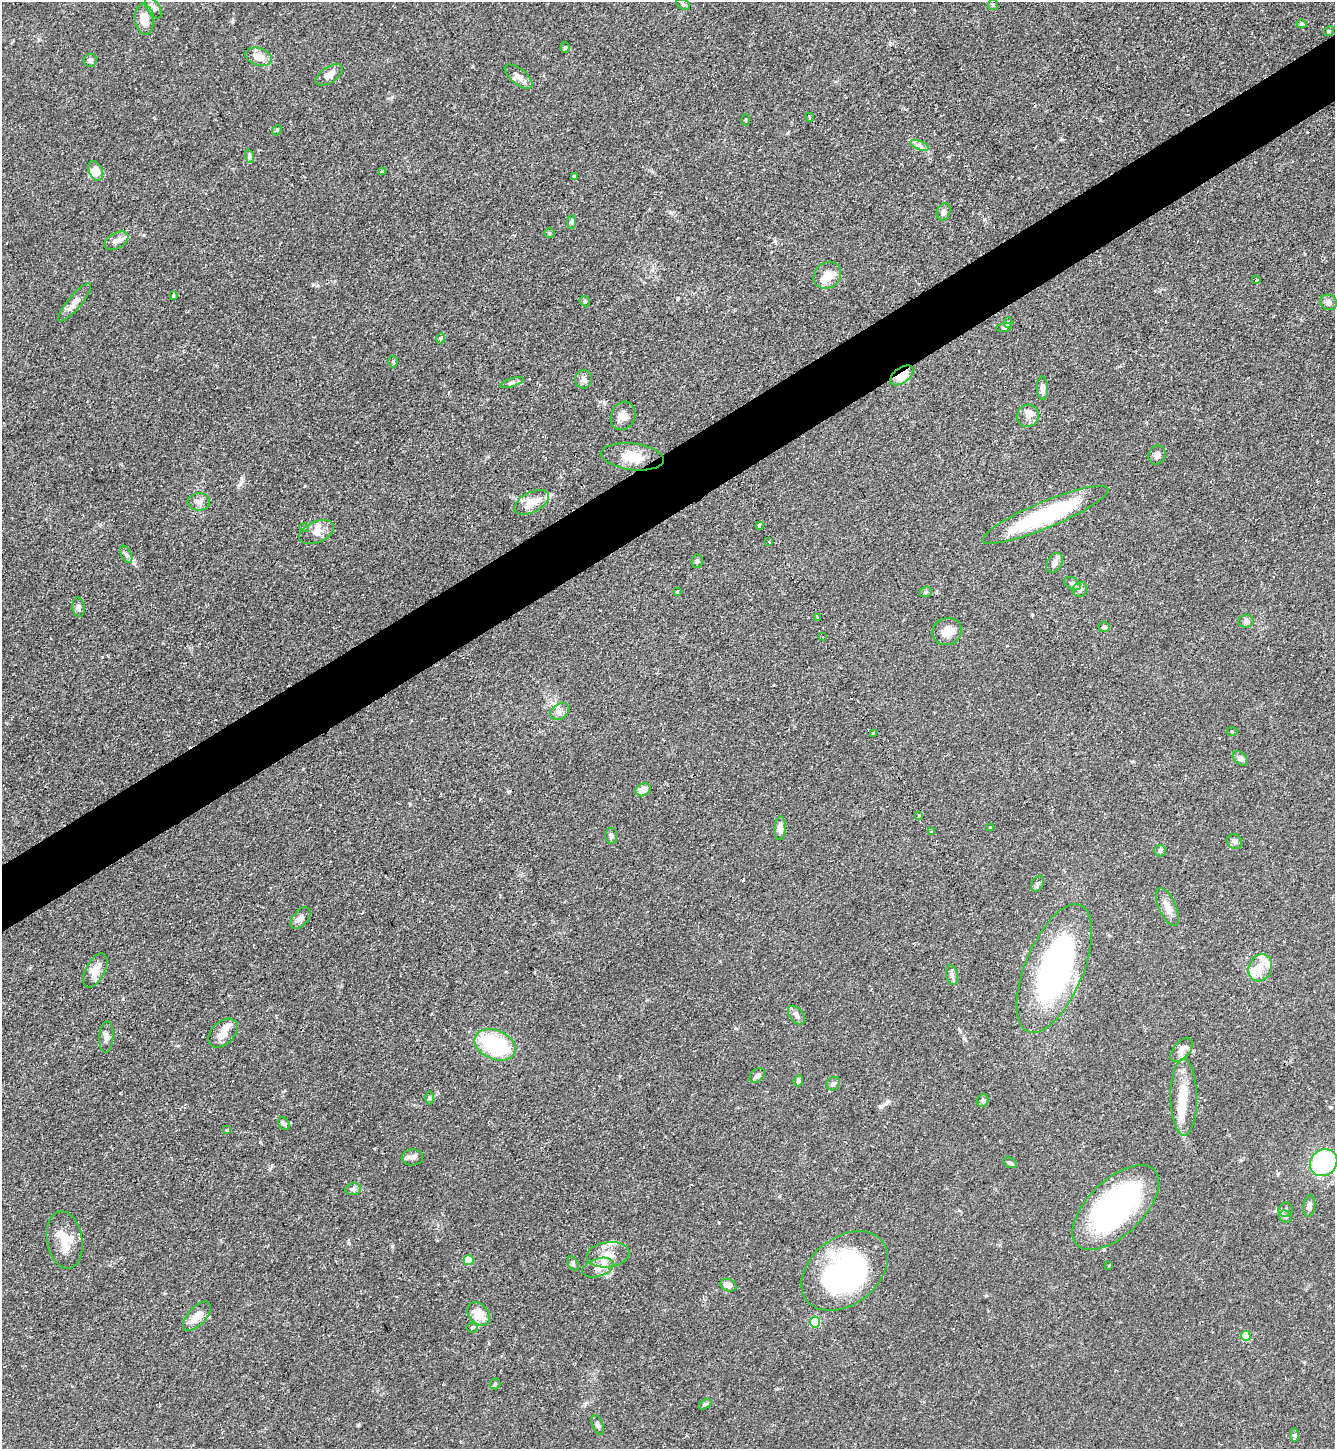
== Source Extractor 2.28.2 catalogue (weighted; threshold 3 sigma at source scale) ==
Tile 10 of 4 x 4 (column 2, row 3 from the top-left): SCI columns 1489-2821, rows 1448-2894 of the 5781 x 5789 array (HDU 1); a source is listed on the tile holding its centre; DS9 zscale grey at full resolution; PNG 1337 x 1451 px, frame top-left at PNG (2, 2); each listed source drawn as its Kron ellipse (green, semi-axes under 4 px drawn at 4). Shown black and unused: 5% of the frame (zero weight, under 2 of 3 exposures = <1% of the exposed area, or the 3 px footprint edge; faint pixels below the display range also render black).
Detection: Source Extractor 2.28.2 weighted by HDU 2 'WHT'; one run over the whole footprint, this tile lists its part. Background 0.06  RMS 0.0054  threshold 0.0242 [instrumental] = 3 sigma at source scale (4.5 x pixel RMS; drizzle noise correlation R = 1.50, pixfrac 1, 0.05/0.05 arcsec/px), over >= 5 px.
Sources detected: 134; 4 inside a brighter object's white glare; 1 cosmic-ray / hot-pixel residue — neither listed nor drawn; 11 inside a brighter listed object's ellipse — not listed separately; the other 118 listed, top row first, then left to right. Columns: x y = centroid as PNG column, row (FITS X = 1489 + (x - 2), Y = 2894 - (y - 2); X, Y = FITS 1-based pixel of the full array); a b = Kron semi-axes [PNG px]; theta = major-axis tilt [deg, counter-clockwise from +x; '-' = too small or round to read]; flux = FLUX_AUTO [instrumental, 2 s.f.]
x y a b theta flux
683 4 7 4 -29 1.1
993 5 5 5 - 0.81
153 8 12 6 -56 2.2
144 19 15 9 -82 7.1
1301 24 5 4 - 0.81
1329 31 5 4 - 0.67
565 47 5 4 - 0.92
259 57 14 8 -19 6.1
90 60 6 6 - 1.4
329 75 15 7 34 4.2
519 77 17 7 -39 3.4
810 118 4 2 - 0.62
745 120 5 3 - 0.56
277 130 5 4 - 0.63
920 145 10 3 -21 1.4
249 156 7 4 -72 1
96 171 10 6 -67 6.4
382 172 3 3 - 0.94
574 176 3 3 - 0.77
944 212 9 6 69 1.8
572 222 7 4 89 1
549 233 5 4 - 0.77
116 241 13 7 28 3.1
827 275 15 12 40 7.6
1256 280 4 4 - 0.87
173 296 3 3 - 1.2
585 301 5 5 - 0.83
75 302 24 7 50 4.6
1328 302 8 7 - 2.3
1008 322 5 4 - 0.66
1004 327 8 4 8 0.9
441 338 5 3 - 0.62
393 361 6 5 - 0.66
902 375 13 7 36 10
583 379 9 8 - 2.3
512 382 12 3 18 1.3
1042 388 12 5 -87 3
623 416 14 12 65 4.5
1028 416 11 10 - 3.8
1157 455 10 8 63 2.6
632 457 31 13 -7 12
199 502 11 8 2 3.1
531 502 19 10 28 8.7
1045 515 68 13 23 60
759 525 3 3 - 1.5
304 527 5 3 - 0.5
317 532 18 10 22 5.4
769 542 4 2 - 0.58
126 554 9 5 -63 1.4
697 561 6 5 - 1.1
1055 563 10 7 61 2.8
1072 584 9 5 -33 1.7
1080 589 7 7 - 2.2
677 592 3 3 - 1.2
926 592 6 5 - 1
78 607 10 6 -87 2.1
817 617 3 3 - 1.7
1246 621 8 6 2 1.5
1104 627 5 5 - 1.8
947 631 15 13 23 6.8
822 637 4 3 - 0.47
560 711 10 7 30 2.8
1232 731 5 3 - 0.5
874 733 3 3 - 1.4
1240 758 9 6 -40 2.2
643 790 8 6 28 5.2
919 815 3 2 - 0.64
780 828 12 5 87 4.1
990 828 3 3 - 1.6
931 832 3 3 - 2.1
611 836 8 6 -88 1.7
1235 842 8 7 - 1.6
1160 851 6 5 - 1
1038 884 8 5 60 1.4
1167 907 20 8 -67 4.9
300 918 13 7 50 2.6
1260 968 14 11 65 6.2
1054 969 68 29 68 150
95 970 18 9 62 6.1
952 975 10 6 -77 2.1
796 1015 11 6 -51 2.1
223 1033 17 11 43 5.6
106 1037 16 7 86 2.5
495 1045 21 14 -24 45
1182 1050 14 8 49 3.9
757 1075 9 6 39 1.7
798 1081 6 4 68 0.89
833 1084 7 6 - 1.3
1184 1097 38 13 -89 15
429 1098 6 4 -90 0.93
983 1101 6 5 - 1.5
284 1124 7 5 -56 1
227 1130 4 3 - 0.47
412 1157 11 8 5 2.3
1010 1163 7 5 -26 1.2
1324 1163 14 12 41 57
353 1189 8 6 12 1.4
1309 1206 10 6 81 2.3
1116 1208 54 27 44 130
1285 1210 7 6 - 1.5
1285 1217 7 5 -43 1.2
65 1240 29 17 -80 12
608 1255 21 12 8 8.5
469 1260 5 5 - 19
573 1263 7 5 -64 1.1
1108 1266 3 3 - 1.1
598 1268 16 9 18 4.9
844 1271 48 33 38 100
728 1285 8 6 -23 3
479 1314 13 9 -47 8.9
197 1316 18 9 47 6.9
815 1322 5 5 - 38
472 1328 5 5 - 0.82
1246 1336 5 5 - 18
495 1384 5 5 - 0.88
705 1404 7 4 29 1.3
598 1425 10 5 -68 1.5
1295 1435 7 4 -90 1
Overlapping masked pixels (flux is a lower limit): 1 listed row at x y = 902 375
Unlisted compact peaks at least as high as the median listed source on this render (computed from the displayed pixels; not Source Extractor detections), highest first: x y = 392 1246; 349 1243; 358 1425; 241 481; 143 235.